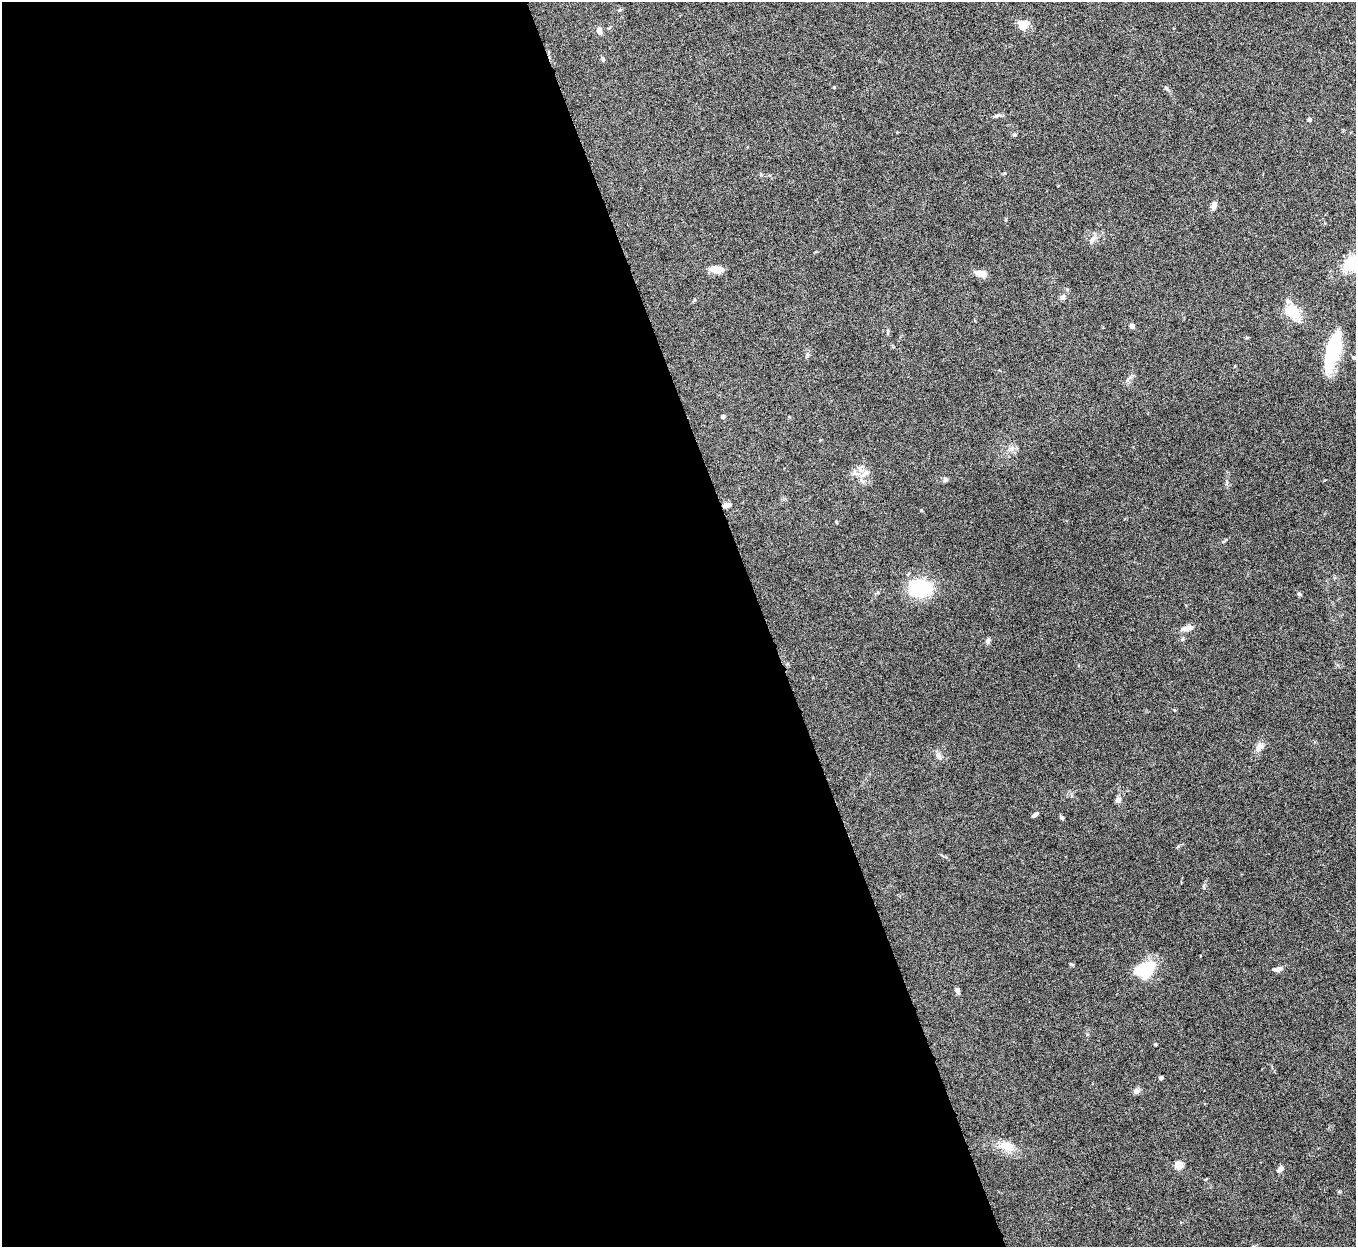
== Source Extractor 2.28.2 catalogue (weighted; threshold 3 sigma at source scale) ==
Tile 9 of 4 x 4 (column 1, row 3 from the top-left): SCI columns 2-1355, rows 1395-2639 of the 5422 x 5403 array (HDU 1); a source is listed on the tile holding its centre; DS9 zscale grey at full resolution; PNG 1358 x 1249 px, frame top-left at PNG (2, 2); no overlay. Shown black and unused: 56% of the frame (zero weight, under 8 of 15 exposures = <1% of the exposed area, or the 3 px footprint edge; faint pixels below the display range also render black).
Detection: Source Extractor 2.28.2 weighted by HDU 2 'WHT'; one run over the whole footprint, this tile lists its part. Background 0.161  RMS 0.0048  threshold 0.0196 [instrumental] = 3 sigma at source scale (4.09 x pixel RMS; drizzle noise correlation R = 1.36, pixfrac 0.8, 0.05/0.05 arcsec/px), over >= 5 px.
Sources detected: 43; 2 inside a brighter object's white glare — not listed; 1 inside a brighter listed object's ellipse — not listed separately; the other 40 listed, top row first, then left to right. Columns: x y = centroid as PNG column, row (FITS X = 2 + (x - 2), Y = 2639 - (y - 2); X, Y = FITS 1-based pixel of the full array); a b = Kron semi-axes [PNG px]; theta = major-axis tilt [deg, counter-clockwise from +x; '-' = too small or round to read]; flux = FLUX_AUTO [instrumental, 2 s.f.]
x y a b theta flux
1023 25 13 11 45 4.7
599 30 9 7 -80 1.9
603 59 6 5 - 0.68
834 87 4 3 - 0.44
1166 88 5 5 - 0.75
997 115 9 4 11 0.99
1309 119 4 4 - 1.3
1014 134 6 4 0 0.56
1214 205 9 6 71 2.3
1092 240 14 6 57 2.1
716 269 12 7 -6 5.8
981 273 11 6 -9 4.4
1063 297 7 6 - 1.1
1293 313 16 11 83 11
1132 326 4 4 - 2.9
1333 351 38 13 75 29
723 416 4 4 - 1.1
855 473 14 6 -39 2.2
866 473 12 6 47 2.2
945 480 6 6 - 0.93
727 505 9 5 12 1.8
836 522 4 3 - 0.39
920 588 29 22 8 20
1299 594 6 4 -44 0.58
1187 628 18 7 13 2.6
988 641 7 5 59 1.6
1261 747 12 7 15 2
938 756 11 6 -60 1.9
1118 800 7 6 - 1.6
1035 814 7 4 35 1.2
1062 818 7 4 -41 0.69
1147 968 23 16 57 16
1278 969 11 5 12 1.9
957 990 7 6 - 1
1155 1044 3 3 - 0.54
1161 1078 4 4 - 1.4
1136 1091 8 7 - 1.5
1005 1146 20 12 -18 6.3
1179 1165 5 5 - 16
1280 1169 7 5 48 1.9
Overlapping masked pixels (flux is a lower limit): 1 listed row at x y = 727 505
Unlisted compact peaks at least as high as the median listed source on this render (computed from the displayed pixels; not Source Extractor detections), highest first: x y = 921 510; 1174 710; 807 355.